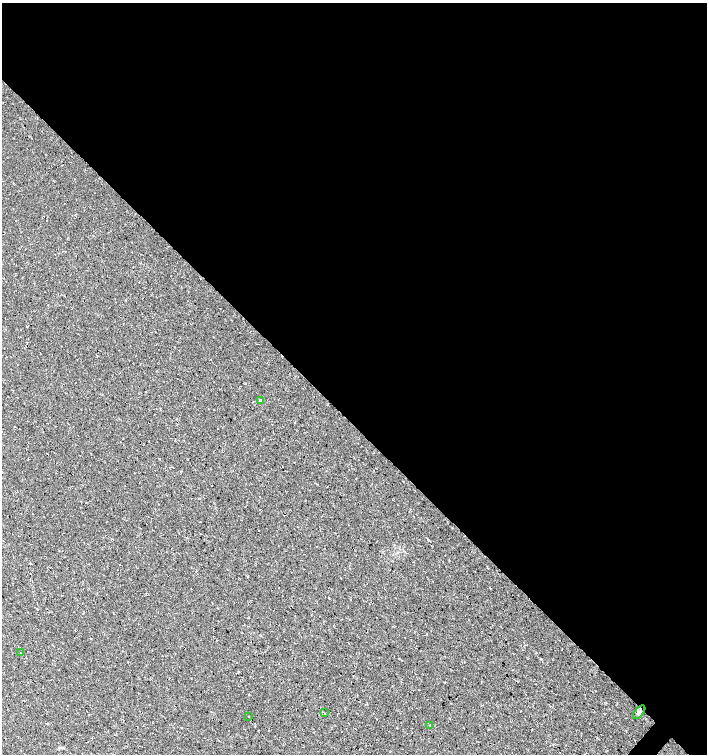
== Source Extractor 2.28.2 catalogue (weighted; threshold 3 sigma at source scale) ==
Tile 3 of 4 x 4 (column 3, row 1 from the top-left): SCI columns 3051-4459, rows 4513-6016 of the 6032 x 6030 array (HDU 1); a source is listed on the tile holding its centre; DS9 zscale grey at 2 x 2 block average (1 PNG px = mean of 2 x 2 image px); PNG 709 x 756 px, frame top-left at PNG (2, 3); each listed source drawn as its Kron ellipse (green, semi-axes under 4 px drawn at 4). Shown black and unused: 56% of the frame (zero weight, under 3 of 4 exposures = <1% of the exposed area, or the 3 px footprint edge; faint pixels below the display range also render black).
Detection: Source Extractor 2.28.2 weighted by HDU 2 'WHT'; one run over the whole footprint, this tile lists its part. Background 0.00754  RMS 0.0039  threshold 0.0178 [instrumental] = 3 sigma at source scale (4.5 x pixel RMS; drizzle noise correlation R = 1.50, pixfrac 1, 0.0396/0.0396 arcsec/px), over >= 5 px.
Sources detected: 6; all 6 listed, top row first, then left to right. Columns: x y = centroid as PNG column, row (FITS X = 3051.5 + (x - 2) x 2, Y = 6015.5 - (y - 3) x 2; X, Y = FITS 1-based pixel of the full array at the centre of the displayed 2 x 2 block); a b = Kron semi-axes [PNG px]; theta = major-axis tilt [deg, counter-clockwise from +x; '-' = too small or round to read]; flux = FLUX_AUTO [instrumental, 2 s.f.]
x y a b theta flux
260 400 3 2 - 0.79
20 653 2 2 - 0.27
639 712 8 3 49 2
324 713 2 2 - 0.31
249 717 2 2 - 0.42
430 725 2 2 - 0.45